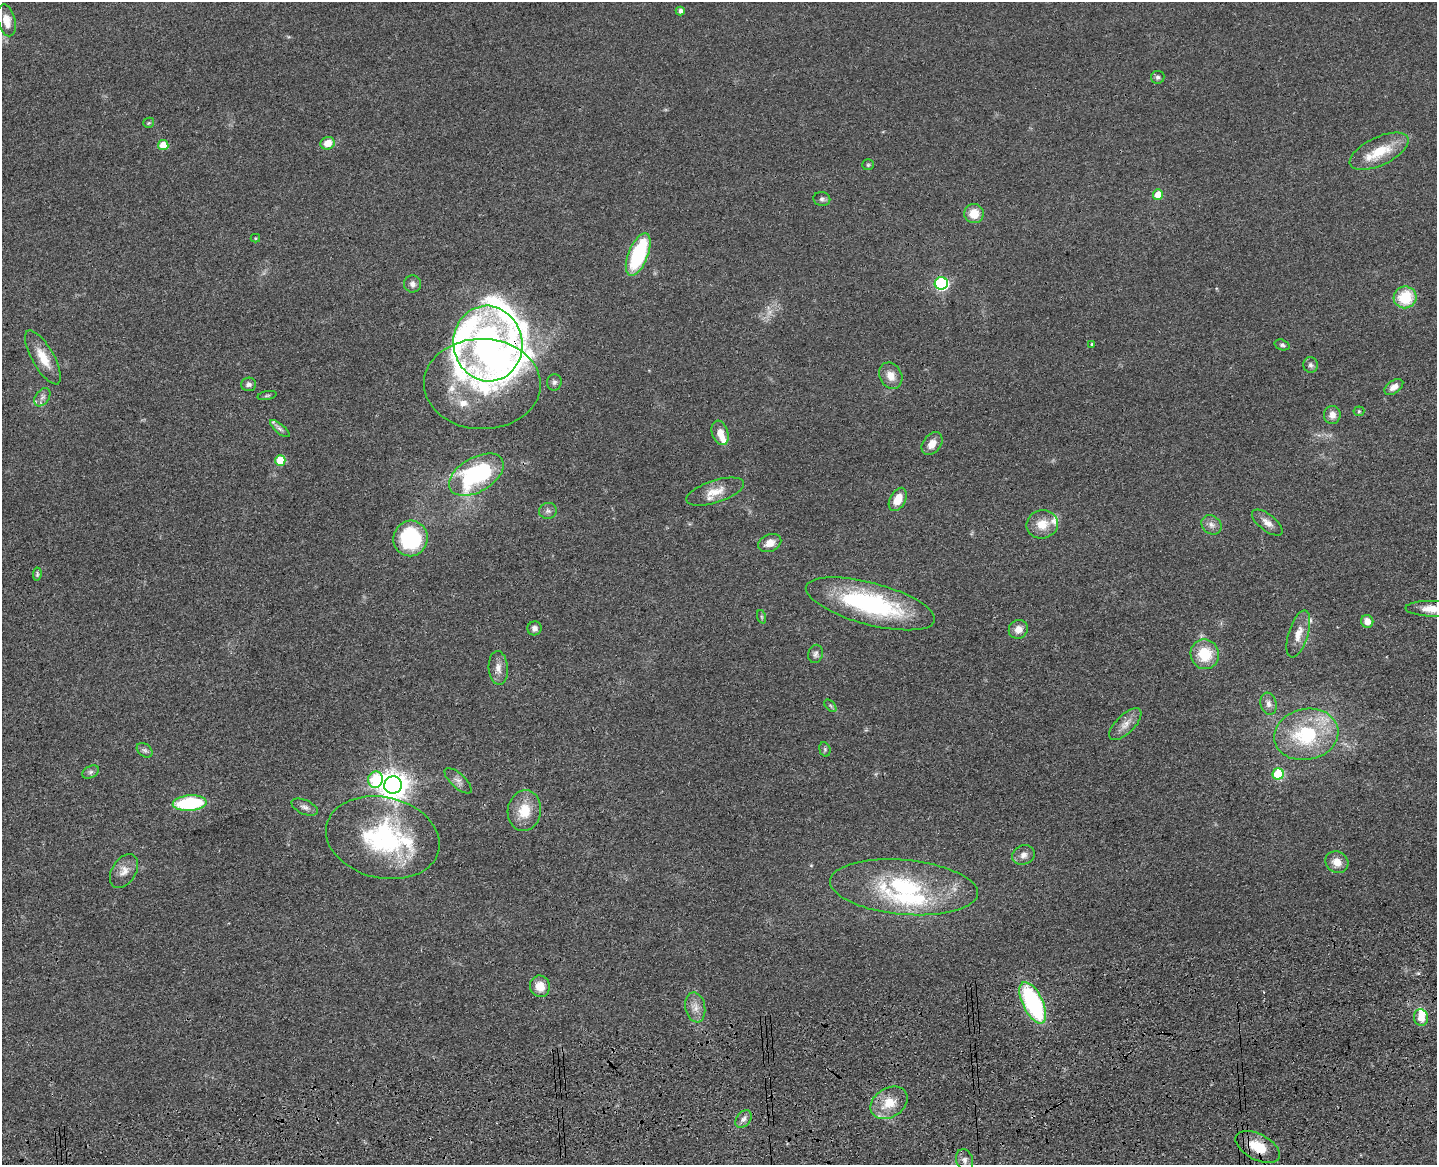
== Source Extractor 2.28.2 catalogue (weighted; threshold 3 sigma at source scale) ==
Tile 5 of 3 x 4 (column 2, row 2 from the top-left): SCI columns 1699-3133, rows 2445-3607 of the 4726 x 4887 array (HDU 1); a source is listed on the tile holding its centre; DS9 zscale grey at full resolution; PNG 1439 x 1167 px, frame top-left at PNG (2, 2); each listed source drawn as its Kron ellipse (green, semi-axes under 4 px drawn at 4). Shown black and unused: <1% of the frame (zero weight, under 3 of 4 exposures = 6% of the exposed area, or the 3 px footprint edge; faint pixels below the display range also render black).
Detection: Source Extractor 2.28.2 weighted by HDU 2 'WHT'; one run over the whole footprint, this tile lists its part. Background 0.0547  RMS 0.0057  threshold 0.0257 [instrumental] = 3 sigma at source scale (4.5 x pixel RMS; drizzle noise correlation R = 1.50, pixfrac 1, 0.05/0.05 arcsec/px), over >= 5 px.
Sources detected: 93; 1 too faint to see at this stretch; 1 inside a brighter object's white glare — neither listed nor drawn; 10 inside a brighter listed object's ellipse — not listed separately; the other 81 listed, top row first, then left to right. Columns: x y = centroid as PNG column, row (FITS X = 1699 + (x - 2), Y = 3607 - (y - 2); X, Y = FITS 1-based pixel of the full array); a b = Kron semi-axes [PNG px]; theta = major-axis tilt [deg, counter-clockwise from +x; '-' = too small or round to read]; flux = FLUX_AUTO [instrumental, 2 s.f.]
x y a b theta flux
680 11 4 4 - 2
6 20 16 8 -75 6
1158 77 7 6 - 1.4
149 123 5 5 - 0.8
327 143 7 6 - 6.9
163 145 5 5 - 12
1379 151 32 14 25 17
868 165 6 5 - 0.88
1158 194 5 5 - 9.5
822 199 8 7 - 1.6
974 214 9 9 - 8.6
255 238 4 4 - 0.62
638 254 22 9 68 46
941 283 6 6 - 80
412 284 8 8 - 2.7
1405 297 11 11 - 20
488 343 38 34 -81 120
1092 344 3 3 - 0.61
1282 345 8 5 -19 1.2
43 357 30 11 -60 11
1310 365 8 7 - 1.8
891 376 14 11 -61 6.2
554 382 8 7 - 1.7
248 384 7 6 - 1.9
482 384 58 45 -1 65
1394 387 10 6 34 4.2
267 396 10 3 11 0.94
42 397 10 6 55 2.4
1359 411 5 5 - 0.67
1332 415 9 8 - 3.9
280 429 12 4 -40 1.8
720 433 12 8 -72 6.5
932 444 13 9 53 5.1
280 460 5 5 - 17
476 475 30 17 30 73
715 492 30 11 18 9.1
898 499 12 7 62 9.3
548 511 9 8 - 2.1
1267 523 18 8 -38 4.3
1042 524 16 14 12 9.4
1211 525 11 9 -40 3.2
411 538 18 17 - 48
770 543 12 8 24 5.4
37 574 7 4 83 0.85
870 604 66 21 -15 80
1432 609 26 8 -1 8.3
762 617 7 4 -71 0.87
1367 621 6 6 - 5
534 628 7 7 - 2.6
1018 629 10 9 - 4.9
1298 634 24 9 73 7.5
815 654 9 7 75 1.9
1205 654 15 14 - 18
498 668 17 9 -86 4.6
1268 704 11 8 -74 2.8
830 706 7 4 -46 1.1
1125 724 20 9 45 5.6
1306 734 32 25 12 44
825 749 7 5 -71 1.1
145 750 9 6 -39 1.6
91 772 9 6 27 1.6
1278 774 5 5 - 33
375 780 8 7 - 38
458 781 17 7 -42 3.1
393 785 9 8 - 700
190 803 17 8 5 43
305 807 14 7 -24 2.6
524 811 20 16 81 13
383 838 58 40 -13 82
1023 855 11 9 23 3.4
1337 862 12 10 -32 6.2
124 871 18 12 57 5.9
904 887 74 27 -5 69
540 986 11 10 - 7.8
1033 1003 22 10 -64 78
695 1007 15 10 -78 5.1
1421 1018 8 7 - 7.4
889 1103 20 14 33 12
743 1119 10 6 50 2.4
1258 1147 24 13 -28 14
964 1160 11 8 -73 2.4
Overlapping masked pixels (flux is a lower limit): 2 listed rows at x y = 488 343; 1258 1147
Isophote crosses this tile's border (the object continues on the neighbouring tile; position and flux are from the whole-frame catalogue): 1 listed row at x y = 1432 609